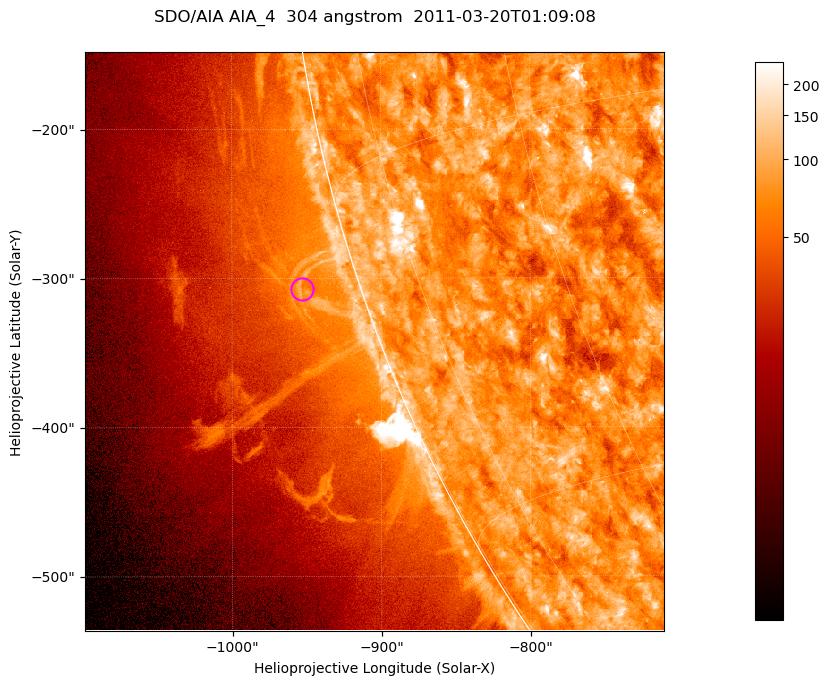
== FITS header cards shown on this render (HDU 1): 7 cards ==
TELESCOP= 'SDO/AIA '           / For AIA: SDO/AIA
INSTRUME= 'AIA_4   '           / For AIA: AIA_ATA1, AIA_ATA2, AIA_ATA3 or AIA_AT
WAVELNTH=                  304 / [angstrom] Wavelength
WAVEUNIT= 'angstrom'           / Wavelength unit: angstrom
DATE-OBS= '2011-03-20T01:09:08.125' / [ISO] Date when observation started; ISO 8
CTYPE1  = 'HPLN-TAN'           / CTYPE1; Typically HPLN
CTYPE2  = 'HPLT-TAN'           / CTYPE2; Typically HPLT

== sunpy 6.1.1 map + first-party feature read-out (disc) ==
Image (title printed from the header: SDO/AIA AIA_4  304 angstrom  2011-03-20T01:09:08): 647 x 647 px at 0.6 arcsec/px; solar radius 964 arcsec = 1606 px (partial field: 2.4% of the solar disc is inside the frame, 47% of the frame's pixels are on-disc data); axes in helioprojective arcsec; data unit not stated in the header (colour bar unlabelled)
Orientation: roll -0.132 deg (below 1 deg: not rotated)
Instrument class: DISC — disc imager (sunpy class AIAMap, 304 A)
Bright regions (active regions / flare kernels): reference = the on-disc median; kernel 5 px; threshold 5 sigma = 119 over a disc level ~75.4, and >= 1.15x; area >= 418 px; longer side >= 8 px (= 4.8 arcsec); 0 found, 0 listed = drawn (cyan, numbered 1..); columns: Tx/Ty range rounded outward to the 2 arcsec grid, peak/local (2 s.f.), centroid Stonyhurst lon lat
Off-limb structures (1.02-1.3 R_sun): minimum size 209 px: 6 found; the strongest spans PA ~105..110 deg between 1.02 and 1.06 R_sun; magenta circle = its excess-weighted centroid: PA ~110 deg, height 1.04 R_sun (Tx ~-952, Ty ~-308 arcsec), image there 1.6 x the reference